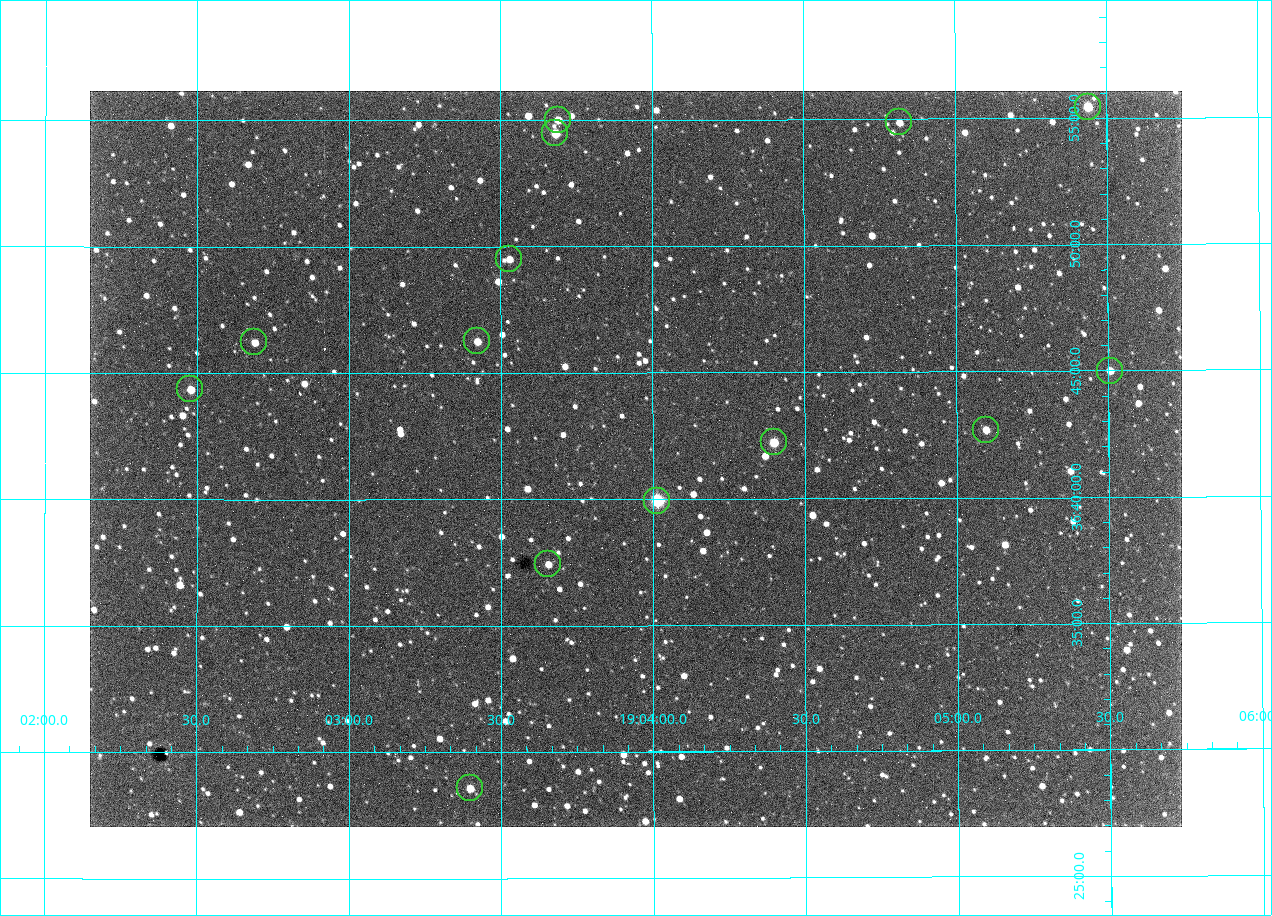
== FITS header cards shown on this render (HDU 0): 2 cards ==
NAXIS1  =                 1092 /fastest changing axis
NAXIS2  =                  736 /next to fastest changing axis

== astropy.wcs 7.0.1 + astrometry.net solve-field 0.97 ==
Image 1092 x 736 px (HDU 0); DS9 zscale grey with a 90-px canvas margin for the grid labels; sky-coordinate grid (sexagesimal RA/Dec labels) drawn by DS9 from the SOLVED WCS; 14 Tycho-2 reference stars matched to detected sources circled (green)
Header WCS: none
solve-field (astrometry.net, Tycho-2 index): SOLVED blind (the file carries no WCS)
Solved WCS: RA---TAN-SIP/DEC--TAN-SIP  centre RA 19:03:57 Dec +36:42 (285.99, +36.69 deg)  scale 2.37 arcsec/px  FOV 43.2' x 29.1'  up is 0 deg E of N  parity flipped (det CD > 0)
(file carries no celestial WCS; the grid is the blind solution)
Tycho-2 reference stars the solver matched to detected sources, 14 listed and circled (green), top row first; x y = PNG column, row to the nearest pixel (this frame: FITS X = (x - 90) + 1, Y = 736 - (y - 91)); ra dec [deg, ICRS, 3 dp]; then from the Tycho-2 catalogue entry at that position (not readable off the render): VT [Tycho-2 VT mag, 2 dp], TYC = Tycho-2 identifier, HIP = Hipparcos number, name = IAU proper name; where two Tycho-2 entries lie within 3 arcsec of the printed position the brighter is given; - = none
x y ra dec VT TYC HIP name
1088 107 286.360 +36.924 9.83 2652-14-1 - -
558 120 285.922 +36.917 10.48 2652-1249-1 - -
899 122 286.204 +36.915 10.94 2652-350-1 - -
555 133 285.920 +36.908 9.57 2652-218-1 - -
509 259 285.882 +36.825 10.95 2652-329-1 - -
477 341 285.856 +36.771 11.11 2652-1253-1 - -
254 342 285.672 +36.770 11.14 2651-2527-1 - -
1110 371 286.377 +36.750 10.72 2652-110-1 - -
190 389 285.620 +36.739 11.03 2651-1906-1 - -
986 430 286.274 +36.711 10.88 2652-1070-1 - -
774 442 286.100 +36.704 10.14 2652-1649-1 - -
657 501 286.004 +36.666 8.52 2652-1368-1 - -
548 564 285.914 +36.624 11.11 2652-845-1 - -
470 788 285.849 +36.476 10.21 2652-1424-1 - -